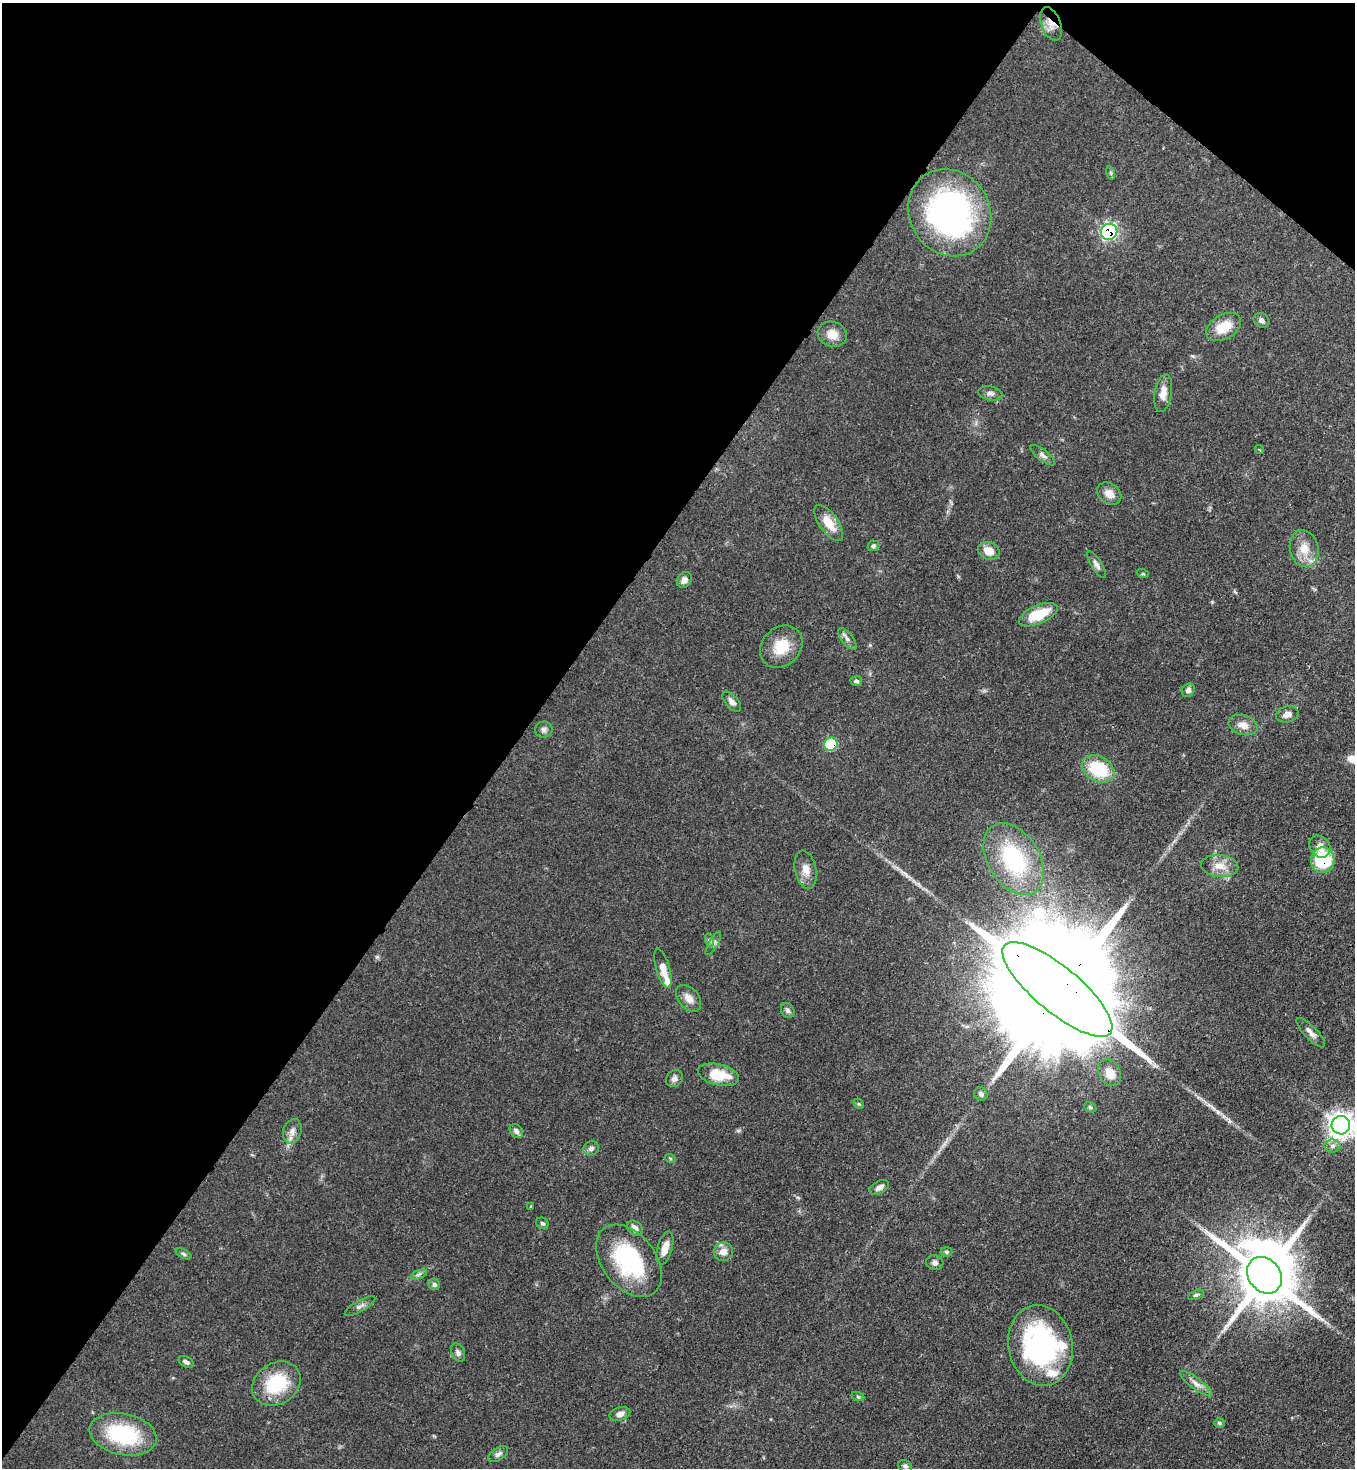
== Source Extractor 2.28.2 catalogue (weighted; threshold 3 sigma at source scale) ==
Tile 2 of 4 x 4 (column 2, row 1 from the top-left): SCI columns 1581-2933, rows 4462-5927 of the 6015 x 5992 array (HDU 1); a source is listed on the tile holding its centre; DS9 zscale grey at full resolution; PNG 1357 x 1470 px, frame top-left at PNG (2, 3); each listed source drawn as its Kron ellipse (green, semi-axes under 4 px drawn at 4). Shown black and unused: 41% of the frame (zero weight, under 3 of 4 exposures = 7% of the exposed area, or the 3 px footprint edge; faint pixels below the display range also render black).
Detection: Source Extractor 2.28.2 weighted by HDU 2 'WHT'; one run over the whole footprint, this tile lists its part. Background 0.0644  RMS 0.0036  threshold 0.0163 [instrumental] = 3 sigma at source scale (4.5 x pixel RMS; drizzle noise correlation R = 1.50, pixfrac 1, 0.05/0.05 arcsec/px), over >= 5 px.
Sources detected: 84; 1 inside a brighter object's white glare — neither listed nor drawn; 3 inside a brighter listed object's ellipse — not listed separately; the other 80 listed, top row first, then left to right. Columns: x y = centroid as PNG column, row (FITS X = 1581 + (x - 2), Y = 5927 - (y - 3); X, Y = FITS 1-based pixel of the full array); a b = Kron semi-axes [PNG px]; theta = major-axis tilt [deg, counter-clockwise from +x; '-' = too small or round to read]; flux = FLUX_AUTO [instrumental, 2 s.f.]
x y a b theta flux
1051 24 17 9 -68 3.8
1111 173 7 4 -72 0.56
950 213 45 40 -57 94
1109 232 8 8 - 60
1261 320 8 7 - 1.2
1224 327 19 12 30 8.8
832 334 15 12 -18 4.6
990 393 12 7 -10 1.5
1163 393 19 8 81 3.6
1259 450 5 3 - 0.36
1043 455 15 5 -38 1.4
1109 494 13 10 -35 3.4
829 523 21 9 -55 6.4
873 546 6 5 - 0.7
1304 549 19 14 -76 6.3
989 551 11 8 -22 4.5
1096 564 15 5 -58 1.4
1143 574 6 4 -18 0.4
684 580 8 7 - 1.9
1038 615 20 9 23 11
847 639 13 6 -52 1.4
781 647 23 19 44 9.3
856 681 6 5 - 0.81
1188 690 7 6 - 1.3
732 702 12 6 -48 1.7
1287 714 11 8 15 2.3
1243 725 15 9 -15 3.2
544 730 8 8 - 1.3
831 744 7 6 - 16
1098 769 17 12 -28 18
1320 847 12 9 -53 2.7
1014 859 39 25 -57 36
1323 860 13 11 -87 23
1220 866 18 11 -6 4.5
806 870 19 11 -78 3.8
709 940 7 4 -72 0.77
713 943 13 4 60 1.4
663 968 20 7 -74 4
1057 989 69 22 -40 25000
689 998 15 10 -49 3.2
788 1010 8 6 -59 1
1311 1033 19 6 -46 2.2
1110 1073 14 10 -62 5.3
718 1075 21 10 -14 10
674 1079 9 8 - 1.5
981 1094 7 6 - 1.3
859 1104 6 4 -44 0.48
1090 1107 6 5 - 0.61
1341 1125 9 9 - 310
292 1131 12 9 74 2.3
516 1131 8 5 -51 1.3
1332 1146 8 6 2 1.3
591 1148 8 7 - 1.2
670 1158 5 3 - 0.33
879 1187 10 6 30 1.7
531 1206 3 2 - 0.48
542 1223 6 5 - 0.68
635 1228 9 6 -44 2.3
665 1248 17 7 74 3.6
723 1252 9 9 - 2.9
946 1252 6 4 -2 0.61
184 1254 8 4 -27 0.71
629 1261 41 27 -52 37
935 1262 9 7 -16 1.3
418 1275 9 4 19 0.86
1264 1275 20 16 -52 3100
434 1284 6 5 - 0.94
1196 1295 8 4 25 0.7
360 1306 17 5 30 1.6
1040 1346 40 32 -78 64
458 1353 9 6 -67 1.2
186 1362 8 5 -27 1.2
276 1384 26 20 32 19
1196 1384 19 5 -37 2.4
858 1397 6 4 -19 0.53
620 1414 11 6 17 2.1
1219 1423 5 5 - 0.68
123 1434 34 20 -12 29
498 1454 11 6 33 1.3
905 1466 7 5 -35 0.96
Overlapping masked pixels (flux is a lower limit): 5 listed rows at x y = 1051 24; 1109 232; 831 744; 1323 860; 1057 989
Isophote crosses this tile's border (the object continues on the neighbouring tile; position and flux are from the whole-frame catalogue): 1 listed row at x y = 1341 1125